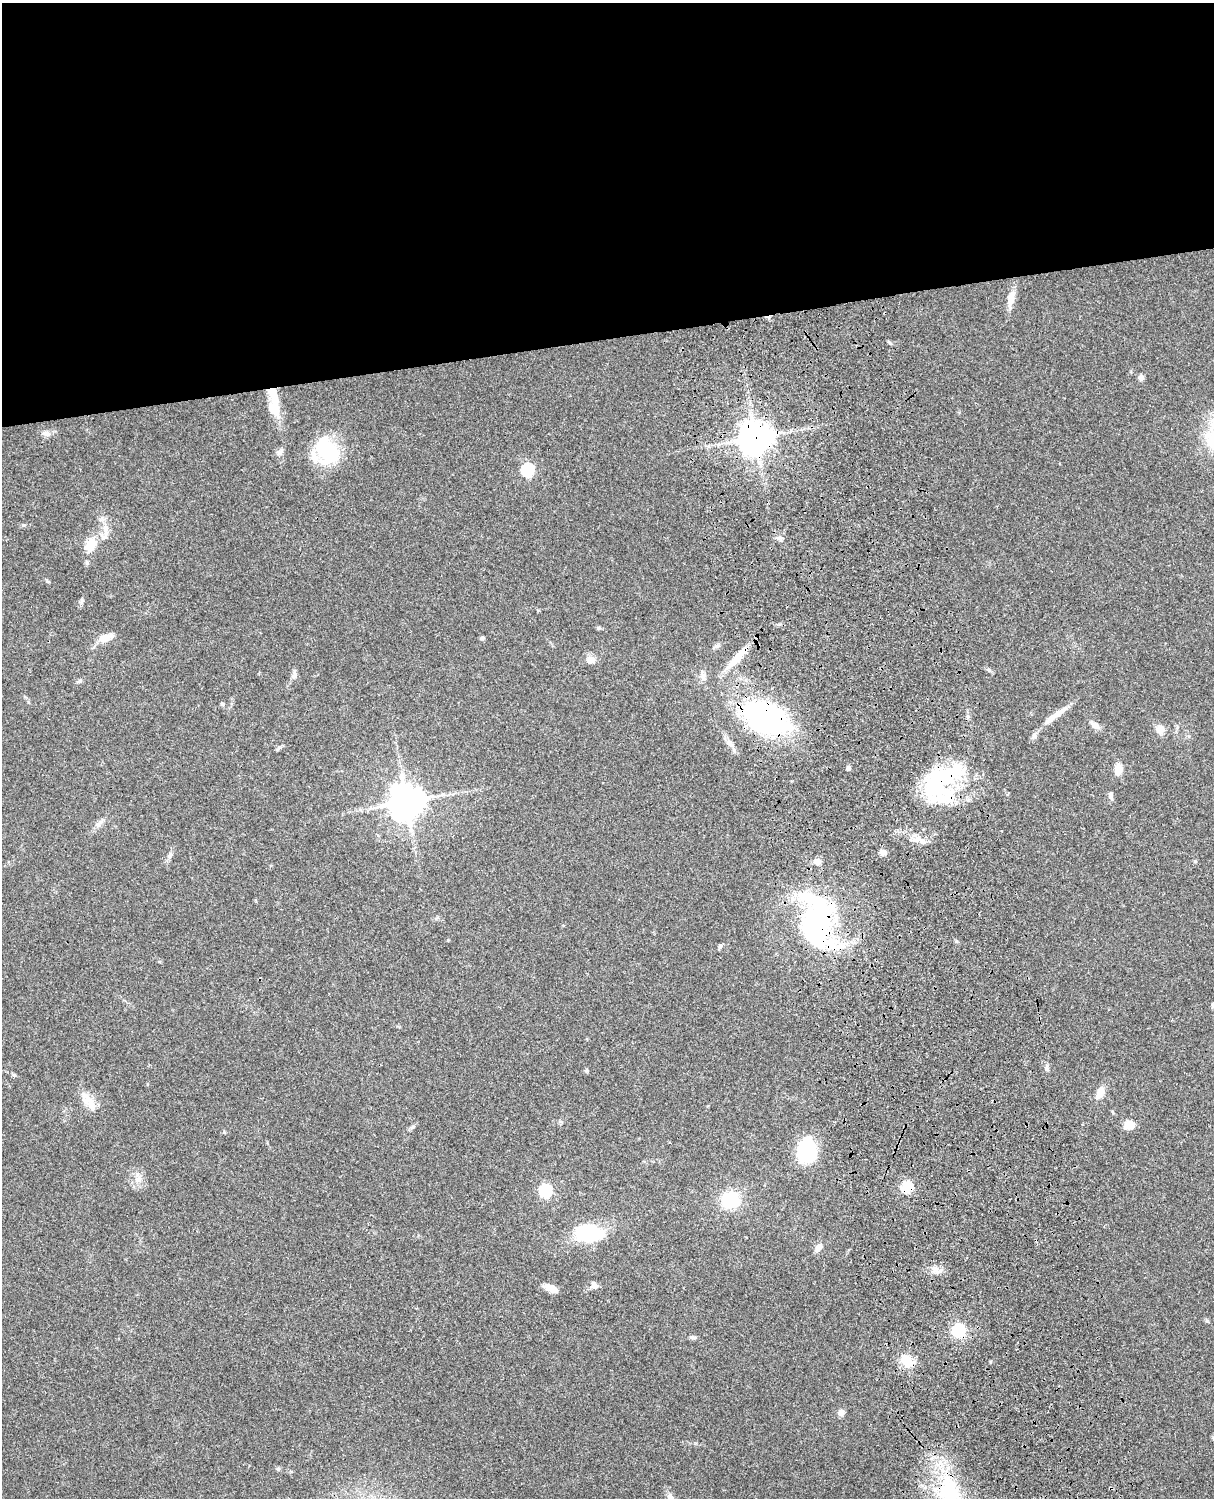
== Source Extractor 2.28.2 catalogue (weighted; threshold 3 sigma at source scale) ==
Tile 2 of 4 x 3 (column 2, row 1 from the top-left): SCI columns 1334-2545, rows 3268-4763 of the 5087 x 4926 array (HDU 1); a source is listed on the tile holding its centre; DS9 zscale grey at full resolution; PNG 1216 x 1500 px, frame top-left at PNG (2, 3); no overlay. Shown black and unused: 23% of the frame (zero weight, under 3 of 4 exposures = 6% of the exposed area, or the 3 px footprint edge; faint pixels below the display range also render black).
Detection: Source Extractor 2.28.2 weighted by HDU 2 'WHT'; one run over the whole footprint, this tile lists its part. Background 0.104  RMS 0.0065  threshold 0.0292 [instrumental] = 3 sigma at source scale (4.5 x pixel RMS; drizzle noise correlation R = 1.50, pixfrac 1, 0.05/0.05 arcsec/px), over >= 5 px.
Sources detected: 71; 4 inside a brighter object's white glare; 1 cosmic-ray / hot-pixel residue — not listed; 3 inside a brighter listed object's ellipse — not listed separately; the other 63 listed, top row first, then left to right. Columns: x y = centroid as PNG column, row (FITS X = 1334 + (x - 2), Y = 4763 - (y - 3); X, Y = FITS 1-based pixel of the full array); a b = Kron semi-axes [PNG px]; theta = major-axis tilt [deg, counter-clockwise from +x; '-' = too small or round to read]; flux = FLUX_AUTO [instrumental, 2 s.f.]
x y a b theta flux
1011 298 23 8 76 7
1141 377 7 6 - 2.6
274 409 24 14 -63 11
46 433 13 7 -9 3.1
755 437 11 10 - 990
327 451 29 20 -65 46
280 452 9 7 30 2.4
528 470 6 6 - 70
105 529 20 8 -82 6.4
778 538 8 4 0 1.6
90 545 16 11 53 12
87 562 6 5 - 1
82 601 7 5 67 1.4
598 628 6 5 - 1
104 638 15 8 22 8.5
482 638 4 4 - 1.5
716 646 10 4 23 1.6
737 658 38 8 48 13
590 660 9 8 - 5.3
294 675 10 7 84 2.4
703 678 7 6 - 2.1
222 704 5 4 - 1.1
1058 714 26 7 34 7.2
766 717 39 25 -23 160
1095 725 12 7 -35 3.7
1160 729 13 10 65 4.1
1034 736 8 6 79 1.8
730 744 10 7 -50 3
278 748 9 4 49 1.2
848 768 5 5 - 1.5
1118 769 14 9 86 5.4
939 780 49 25 40 75
1111 795 10 5 -85 2
406 802 11 11 - 1200
101 821 12 4 45 2.3
917 839 13 8 9 4.7
883 852 8 7 - 2.6
170 855 9 5 74 1.9
1195 861 5 5 - 0.68
817 921 62 32 84 130
720 946 7 4 59 1.4
1047 1067 7 4 -72 1.3
14 1075 6 4 -18 0.88
1099 1093 19 8 63 5.6
91 1105 20 10 -65 7.4
1129 1125 11 9 -5 6.5
412 1127 6 5 - 1.1
806 1151 26 20 81 35
138 1179 10 9 - 4.1
907 1187 6 5 - 54
545 1191 6 6 - 74
730 1200 16 15 - 30
588 1233 20 12 -6 56
818 1247 13 7 48 3.5
936 1270 12 7 -48 3.8
594 1285 11 7 -50 2.6
550 1288 14 6 -26 7.5
959 1330 14 12 -49 22
692 1337 9 5 -13 1.4
907 1361 17 11 -49 12
841 1413 7 6 - 3.8
278 1469 5 5 - 1
949 1495 56 26 -82 62
Overlapping masked pixels (flux is a lower limit): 7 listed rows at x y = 755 437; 737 658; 766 717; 939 780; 817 921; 907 1187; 949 1495
Isophote crosses this tile's border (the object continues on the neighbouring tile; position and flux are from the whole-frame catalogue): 1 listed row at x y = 949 1495
Unlisted compact peaks at least as high as the median listed source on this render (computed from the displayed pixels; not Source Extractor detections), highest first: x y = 890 343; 23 525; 989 670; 47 581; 80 681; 587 1071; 956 941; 224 1132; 28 702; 448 940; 990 1362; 538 610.